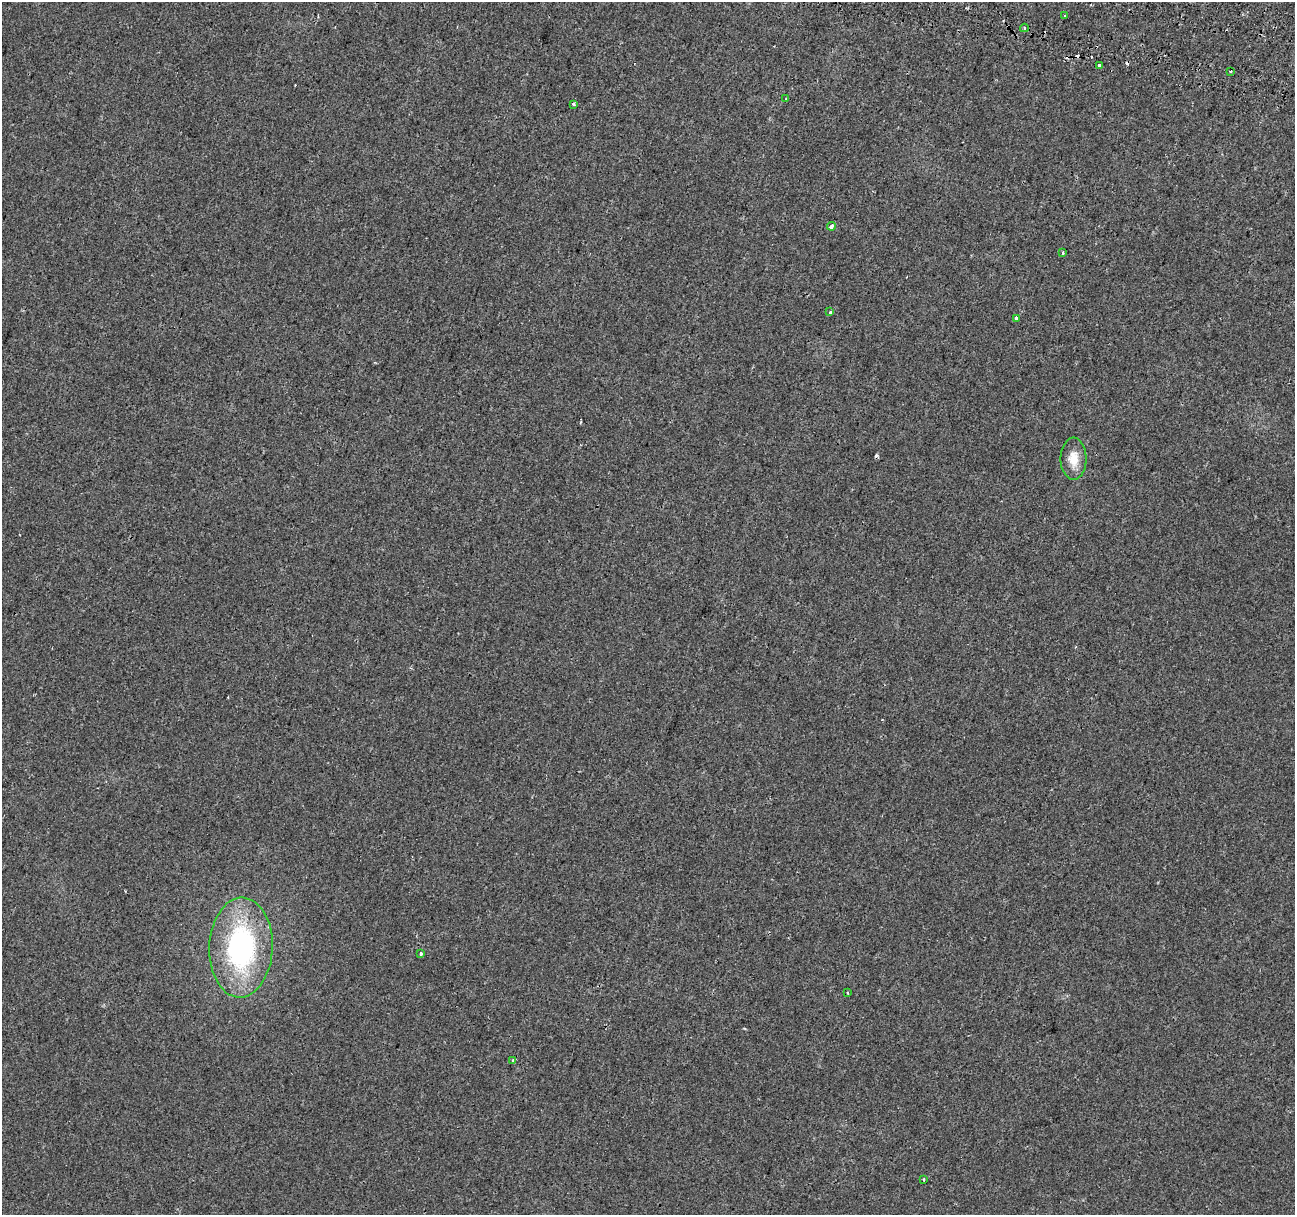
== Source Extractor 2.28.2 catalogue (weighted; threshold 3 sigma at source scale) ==
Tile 10 of 4 x 4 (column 2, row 3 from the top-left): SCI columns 1319-2611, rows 1552-2764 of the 5215 x 5469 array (HDU 1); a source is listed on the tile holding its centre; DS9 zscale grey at full resolution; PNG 1297 x 1217 px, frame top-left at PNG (2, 2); each listed source drawn as its Kron ellipse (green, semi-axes under 4 px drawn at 4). Shown black and unused: <1% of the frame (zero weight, under 2 of 3 exposures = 3% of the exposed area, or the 3 px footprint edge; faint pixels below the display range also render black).
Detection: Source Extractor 2.28.2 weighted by HDU 2 'WHT'; one run over the whole footprint, this tile lists its part. Background 0.00835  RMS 0.0031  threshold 0.0138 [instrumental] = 3 sigma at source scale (4.5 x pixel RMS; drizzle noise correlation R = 1.50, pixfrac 1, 0.0396/0.0396 arcsec/px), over >= 5 px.
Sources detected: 21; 5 cosmic-ray / hot-pixel residue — neither listed nor drawn; the other 16 listed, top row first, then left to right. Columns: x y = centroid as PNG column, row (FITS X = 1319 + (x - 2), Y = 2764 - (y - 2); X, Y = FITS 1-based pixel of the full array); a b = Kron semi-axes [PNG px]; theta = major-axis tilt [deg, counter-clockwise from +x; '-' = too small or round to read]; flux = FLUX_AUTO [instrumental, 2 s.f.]
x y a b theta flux
1065 16 3 3 - 0.93
1024 28 4 3 - 0.6
1099 65 3 3 - 2.3
1231 71 3 3 - 0.67
786 99 3 2 - 0.76
574 104 3 3 - 0.95
831 226 4 3 - 2.2
1063 253 3 2 - 0.41
830 312 3 3 - 0.56
1017 318 3 3 - 8.4
1074 459 21 13 -90 4.9
241 948 50 31 88 53
421 953 4 3 - 2.5
847 993 3 2 - 0.41
513 1061 3 3 - 0.7
924 1179 3 3 - 0.75